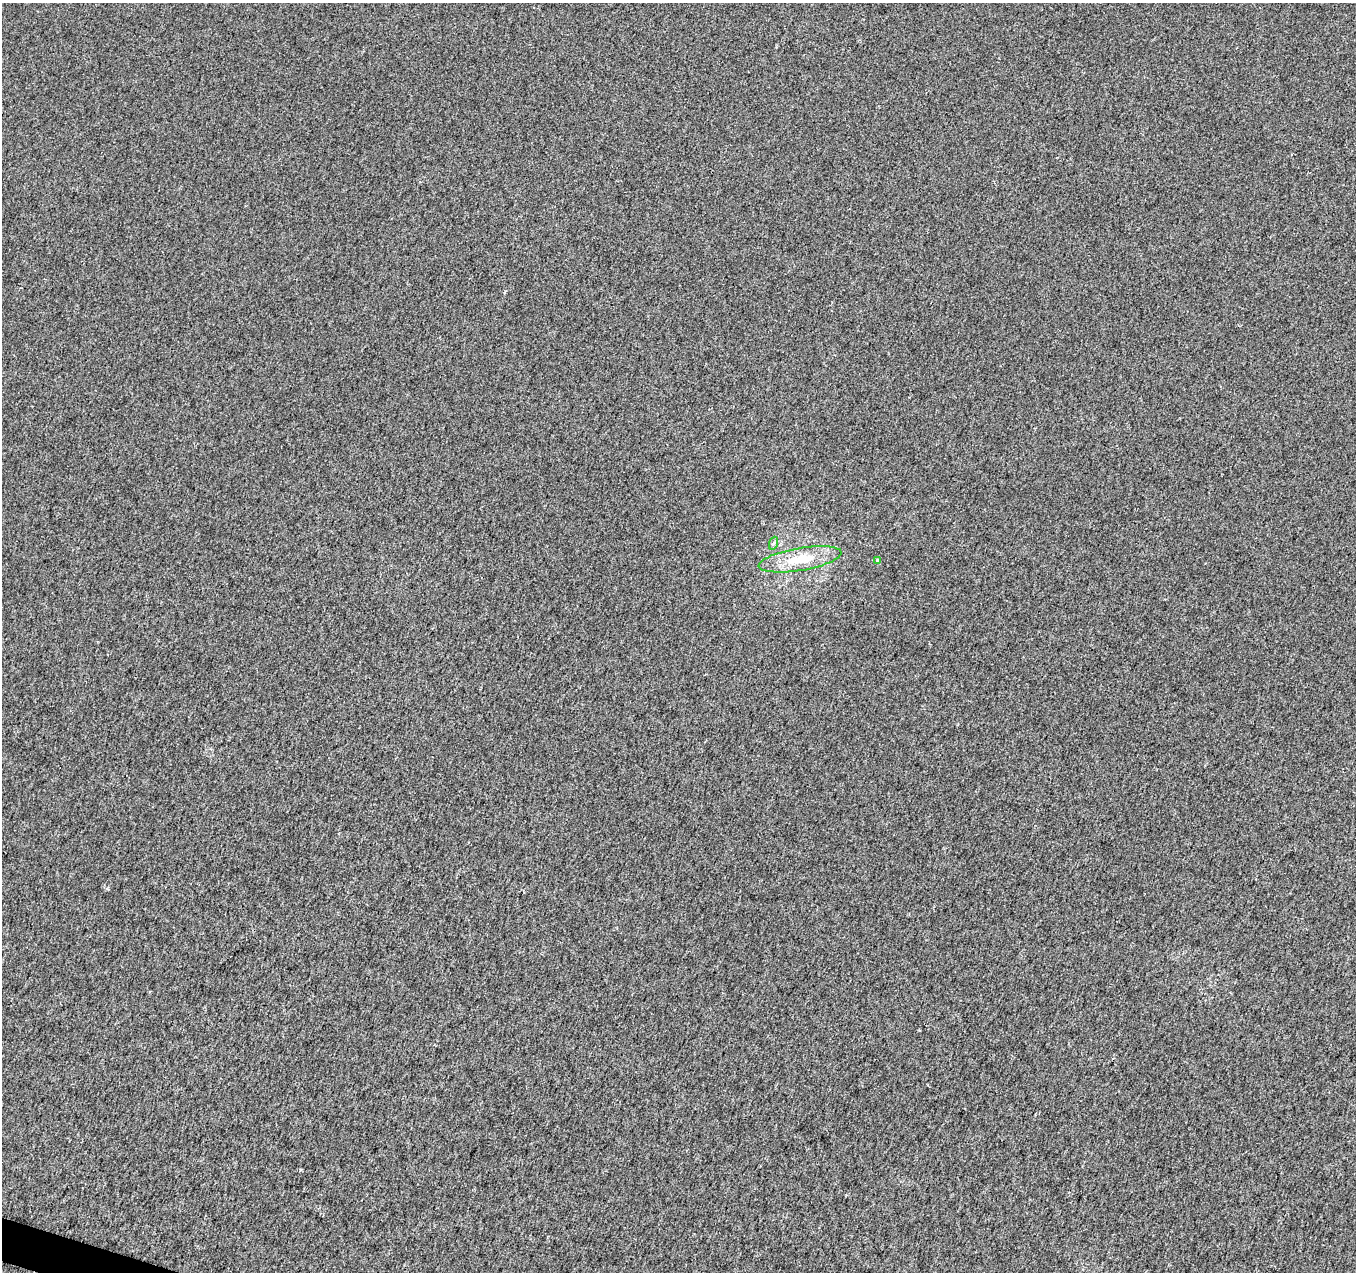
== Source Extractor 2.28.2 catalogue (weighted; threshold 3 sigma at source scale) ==
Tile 7 of 4 x 4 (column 3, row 2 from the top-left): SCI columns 2719-4072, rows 2755-4024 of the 5441 x 5596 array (HDU 1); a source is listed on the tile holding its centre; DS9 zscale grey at full resolution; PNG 1358 x 1274 px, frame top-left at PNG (2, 3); each listed source drawn as its Kron ellipse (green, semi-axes under 4 px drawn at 4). Shown black and unused: <1% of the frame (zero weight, under 2 of 3 exposures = <1% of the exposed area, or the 3 px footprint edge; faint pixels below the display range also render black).
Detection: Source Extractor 2.28.2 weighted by HDU 2 'WHT'; one run over the whole footprint, this tile lists its part. Background 0.0146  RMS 0.01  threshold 0.0459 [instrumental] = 3 sigma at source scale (4.5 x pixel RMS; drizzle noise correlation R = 1.50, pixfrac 1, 0.0396/0.0396 arcsec/px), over >= 5 px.
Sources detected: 3; all 3 listed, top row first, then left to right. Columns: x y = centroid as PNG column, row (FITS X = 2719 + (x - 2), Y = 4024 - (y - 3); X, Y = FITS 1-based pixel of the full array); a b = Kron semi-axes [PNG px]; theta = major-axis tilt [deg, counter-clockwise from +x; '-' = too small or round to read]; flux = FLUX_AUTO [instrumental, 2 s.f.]
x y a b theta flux
774 543 7 4 70 1.7
800 559 42 11 10 32
877 560 4 3 - 0.9